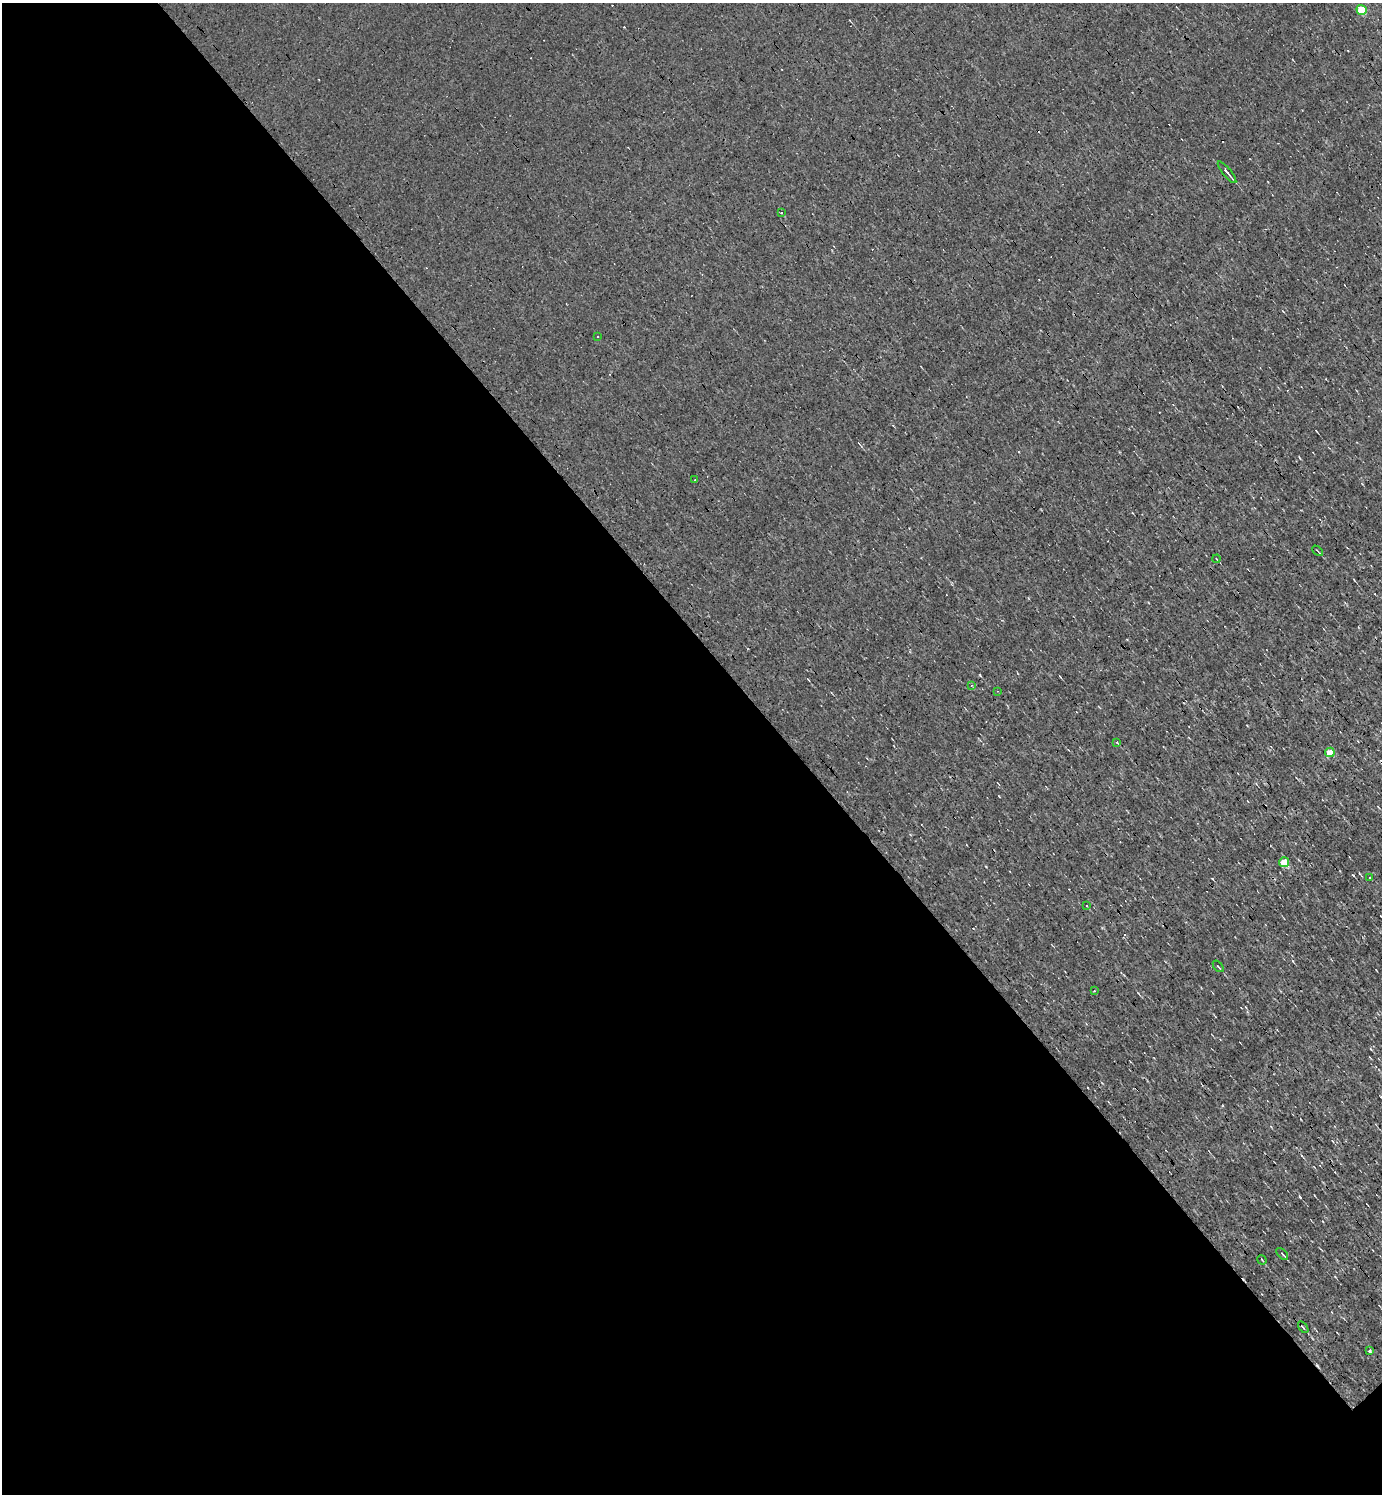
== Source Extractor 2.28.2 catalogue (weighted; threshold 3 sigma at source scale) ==
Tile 9 of 4 x 4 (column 1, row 3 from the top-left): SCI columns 153-1532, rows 1493-2984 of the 5968 x 5969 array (HDU 1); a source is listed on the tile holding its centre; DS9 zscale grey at full resolution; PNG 1384 x 1496 px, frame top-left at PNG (2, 3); each listed source drawn as its Kron ellipse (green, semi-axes under 4 px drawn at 4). Shown black and unused: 57% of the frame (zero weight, under 3 of 4 exposures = <1% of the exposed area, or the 3 px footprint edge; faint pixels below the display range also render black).
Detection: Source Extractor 2.28.2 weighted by HDU 2 'WHT'; one run over the whole footprint, this tile lists its part. Background 0.00165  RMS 0.04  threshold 0.178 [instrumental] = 3 sigma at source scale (4.5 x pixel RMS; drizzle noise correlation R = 1.50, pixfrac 1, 0.05/0.05 arcsec/px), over >= 5 px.
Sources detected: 29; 9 cosmic-ray / hot-pixel residue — neither listed nor drawn; the other 20 listed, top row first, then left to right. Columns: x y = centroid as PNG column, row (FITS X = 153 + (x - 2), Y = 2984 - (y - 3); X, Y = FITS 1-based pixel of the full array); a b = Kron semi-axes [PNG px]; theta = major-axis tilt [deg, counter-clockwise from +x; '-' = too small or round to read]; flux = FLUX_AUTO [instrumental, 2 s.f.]
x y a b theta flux
1362 10 5 5 - 180
1227 172 13 3 -51 16
781 213 3 2 - 7.5
598 336 3 2 - 2.7
695 480 2 2 - 3.8
1318 551 6 2 -46 3.8
1217 559 4 2 - 3.1
972 685 3 3 - 5.8
997 691 4 2 - 2.7
1117 742 3 3 - 13
1330 752 5 4 - 97
1284 862 5 5 - 170
1370 878 3 2 - 4.6
1087 905 4 3 - 4.2
1218 966 7 3 -49 5.2
1094 991 3 2 - 3.1
1282 1254 7 3 -47 5.7
1262 1260 5 2 - 3.7
1303 1327 7 3 -53 5.9
1370 1351 3 3 - 13
Unlisted compact peaks at least as high as the median listed source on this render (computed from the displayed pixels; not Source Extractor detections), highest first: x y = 1353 875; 980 675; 999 796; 986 867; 1293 961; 1138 993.